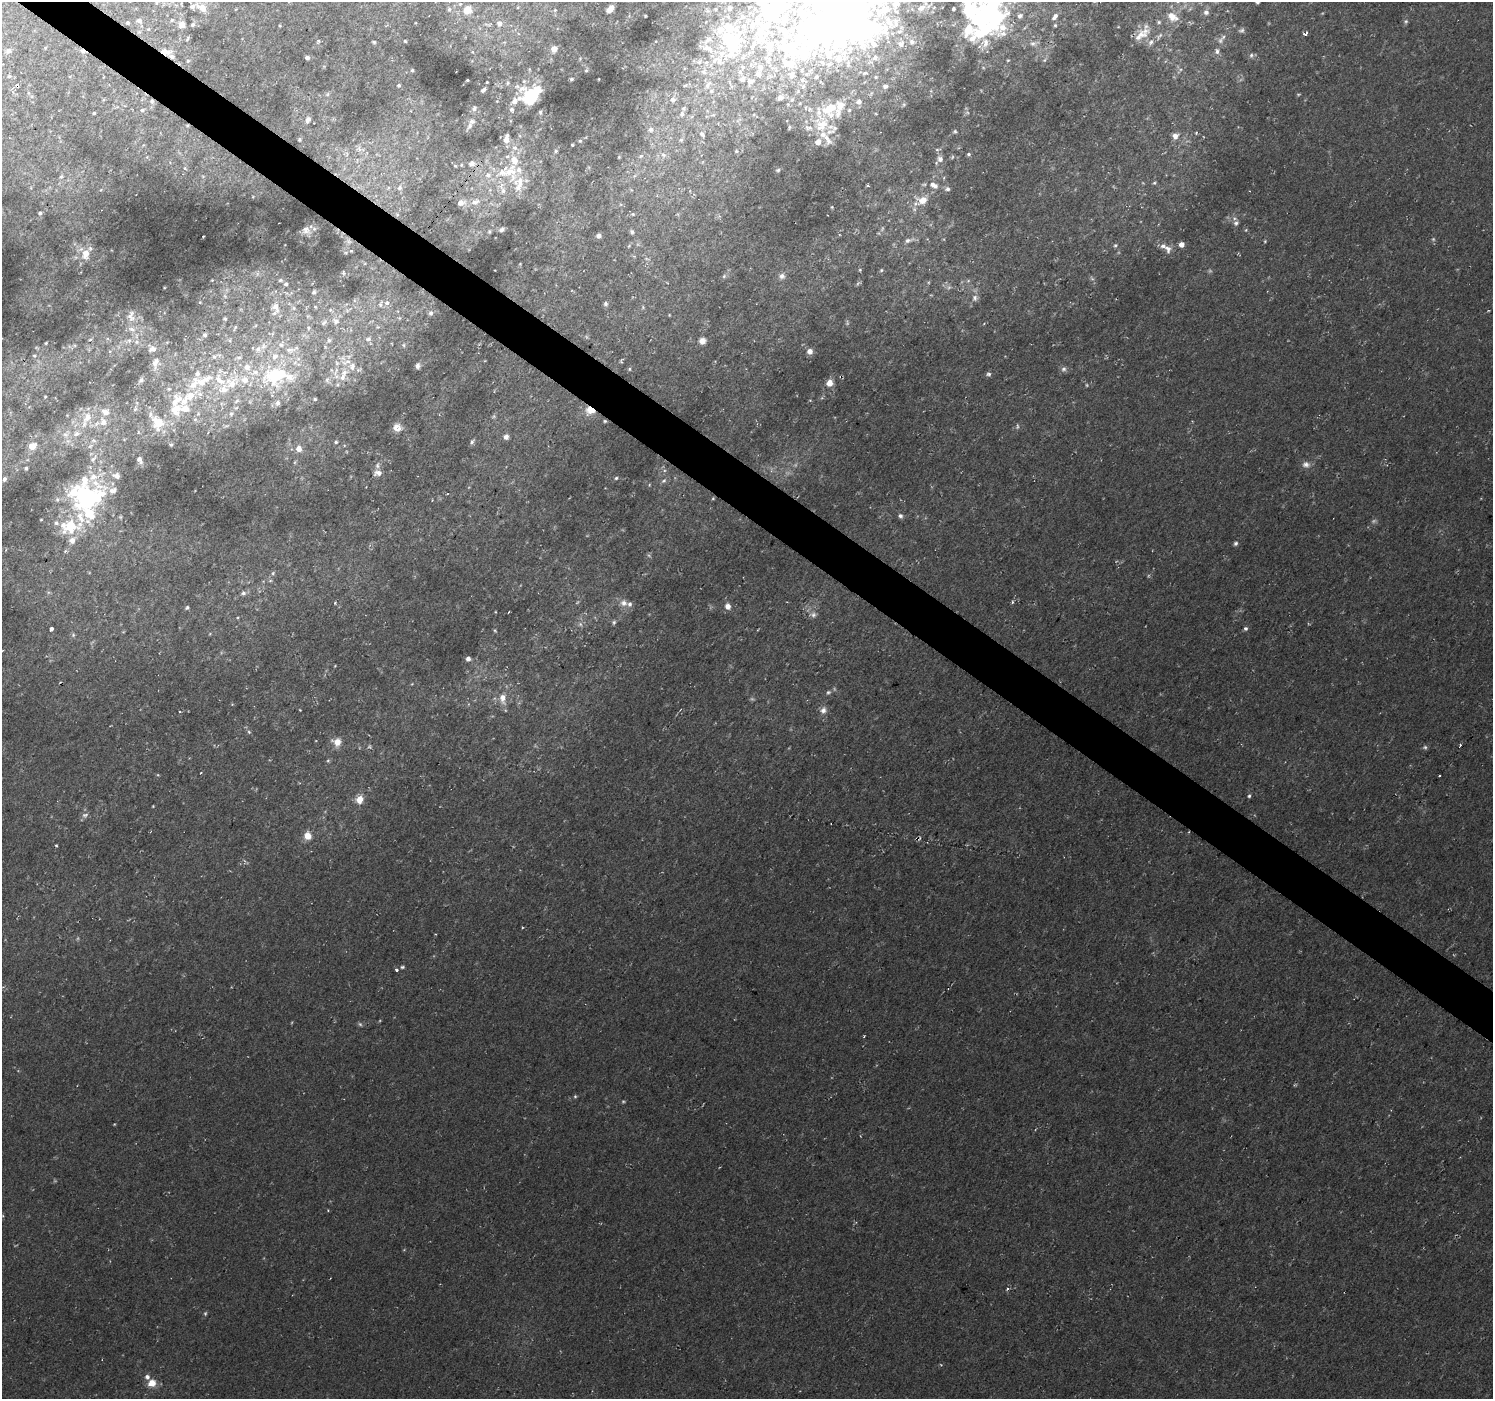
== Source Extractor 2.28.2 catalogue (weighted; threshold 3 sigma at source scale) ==
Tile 11 of 4 x 4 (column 3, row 3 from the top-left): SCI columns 2986-4476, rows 1576-2972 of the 5971 x 6010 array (HDU 1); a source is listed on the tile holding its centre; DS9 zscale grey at full resolution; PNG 1495 x 1401 px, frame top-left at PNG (2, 2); no overlay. Shown black and unused: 3% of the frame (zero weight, under 2 of 3 exposures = <1% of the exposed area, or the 3 px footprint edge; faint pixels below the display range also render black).
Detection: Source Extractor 2.28.2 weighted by HDU 2 'WHT'; one run over the whole footprint, this tile lists its part. Background 0.021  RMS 0.0065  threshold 0.0291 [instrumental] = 3 sigma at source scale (4.5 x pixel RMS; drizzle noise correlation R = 1.50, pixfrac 1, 0.0396/0.0396 arcsec/px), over >= 5 px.
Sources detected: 398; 18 too faint to see at this stretch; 11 inside a brighter object's white glare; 4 cosmic-ray / hot-pixel residue — not listed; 91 inside a brighter listed object's ellipse — not listed separately; the other 274 listed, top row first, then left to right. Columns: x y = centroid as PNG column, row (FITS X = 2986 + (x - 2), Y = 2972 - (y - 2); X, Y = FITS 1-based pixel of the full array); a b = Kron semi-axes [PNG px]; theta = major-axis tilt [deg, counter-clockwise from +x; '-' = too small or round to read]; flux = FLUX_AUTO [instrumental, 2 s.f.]
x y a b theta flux
1257 2 4 3 - 0.89
156 3 6 5 - 1
844 3 115 66 -1 390
994 4 27 19 44 57
202 7 12 8 -31 7.8
449 9 6 5 - 1.3
610 9 7 5 45 5.1
716 9 6 5 - 1.6
467 10 9 8 - 8.7
555 10 5 4 - 0.68
1206 12 7 6 - 2.6
1020 16 8 6 40 2.4
1055 17 11 6 54 2.9
1172 17 16 10 -30 8.1
172 20 5 4 - 0.87
139 21 8 6 -21 2.5
1406 21 7 5 89 1.3
1159 22 5 5 - 1
128 23 5 4 - 1.1
499 23 8 7 - 3
193 24 5 5 - 1.1
487 24 12 2 -17 0.88
182 25 6 6 - 4.7
280 25 3 3 - 0.58
1055 25 5 5 - 0.91
1002 27 18 13 -76 13
968 29 29 15 -73 18
1242 30 7 5 24 1.3
1145 31 17 13 -1 8.9
1305 34 4 3 - 5.4
187 39 7 3 60 0.78
405 41 3 3 - 0.63
1220 41 10 6 70 2.5
374 42 4 3 - 0.82
985 42 14 11 83 6.5
1033 43 8 7 - 2.7
732 45 33 23 88 56
707 48 27 8 -21 7.6
554 49 5 4 - 5.7
8 51 8 7 - 2.3
1217 51 8 5 -89 2
165 52 14 7 -10 5.8
473 52 5 3 - 0.59
1251 55 7 5 68 1.4
307 58 4 4 - 2
768 60 12 9 -44 5.4
1008 60 4 3 - 0.6
1044 60 6 5 - 1.2
188 61 5 4 - 0.93
699 62 9 7 28 3.5
760 67 9 8 - 4.1
412 70 3 3 - 0.8
586 71 4 3 - 0.58
704 72 8 8 - 3.7
791 75 10 7 -69 3.2
9 76 5 3 - 0.79
816 77 4 3 - 0.97
876 77 4 4 - 0.74
571 79 3 3 - 0.87
599 79 3 2 - 0.4
467 80 3 2 - 0.68
487 82 3 2 - 0.47
750 82 10 9 - 4.1
508 83 5 5 - 0.88
399 85 3 3 - 0.99
708 85 14 7 57 4.6
731 86 6 4 -71 1.2
885 86 7 6 - 1.9
483 90 5 3 - 1.6
28 93 6 4 -89 0.89
533 93 17 13 33 22
328 94 6 4 88 1.1
780 98 8 6 34 2.4
673 100 8 7 - 3.3
792 100 5 5 - 0.92
152 101 7 6 - 2
514 101 43 10 54 9.7
859 101 7 7 - 2.6
904 104 6 4 45 0.99
840 105 11 10 - 5.6
474 108 7 6 - 1.7
142 110 6 5 - 1.4
540 112 5 3 - 0.93
94 113 3 3 - 0.81
682 114 10 6 76 2.7
713 115 7 4 18 1.2
308 120 9 7 66 2.7
187 125 5 4 - 0.92
822 125 22 20 60 20
470 126 9 7 65 2.6
789 127 7 3 82 0.76
650 129 8 8 - 3.2
955 131 5 5 - 0.93
702 134 9 6 -52 2.7
1175 136 7 7 - 4.2
299 140 5 5 - 1
506 140 8 7 - 4.2
681 140 6 6 - 1.5
580 141 4 3 - 0.71
572 145 3 2 - 0.56
515 148 9 7 -41 3.5
360 149 13 8 -31 4.6
937 150 6 4 0 0.87
556 151 5 4 - 0.85
736 151 5 4 - 0.95
969 154 4 3 - 1
663 155 8 6 -41 2.6
641 156 8 5 28 1.6
619 157 4 3 - 0.58
940 159 8 7 - 3.1
472 163 9 7 19 3
455 166 4 4 - 0.71
184 168 5 5 - 1.4
778 170 6 5 - 1.2
510 172 22 19 50 21
488 175 8 8 - 4.3
61 176 8 5 61 1.6
1154 183 5 4 - 0.87
867 185 4 3 - 0.78
934 185 12 7 -23 4.9
400 188 8 7 - 2.5
947 189 6 6 - 1.7
101 190 5 3 - 0.58
922 200 13 10 -3 8.9
475 202 14 8 20 5.1
461 203 9 6 14 4.3
832 207 3 3 - 0.59
40 213 5 4 - 1.3
633 214 5 4 - 0.76
1236 223 9 7 38 2.3
306 230 10 9 - 3
502 230 6 5 - 1.7
632 232 6 5 - 1.3
203 236 3 2 - 0.55
599 236 5 5 - 2.1
908 240 14 6 13 3.3
349 241 8 5 -45 1.6
1265 241 4 3 - 0.61
1181 244 6 5 - 3.7
1115 245 6 4 42 1
1168 249 13 9 -65 4.3
351 251 4 4 - 0.53
86 254 12 9 74 8.3
647 259 6 4 -19 0.95
860 270 4 4 - 0.66
881 270 5 4 - 0.81
343 273 6 3 -88 0.75
724 276 7 5 45 1.3
782 276 8 8 - 3
212 280 4 3 - 0.54
280 280 6 5 - 1.1
968 281 6 4 19 1
286 284 5 5 - 1.4
314 292 5 4 - 1.4
975 298 9 8 - 3.1
200 302 4 4 - 0.54
387 303 8 7 - 2.7
606 304 6 6 - 1.4
276 307 15 10 -68 7.9
315 307 5 4 - 0.69
643 307 6 3 73 0.69
294 308 6 6 - 1.5
431 313 7 6 - 2
131 316 17 10 -89 5.4
399 318 6 5 - 1.1
225 319 6 5 - 1
336 321 10 9 - 4.1
324 323 10 6 34 2.2
378 327 5 5 - 1.1
235 328 8 4 65 1.2
308 328 6 5 - 1.3
205 335 6 6 - 1.7
368 339 9 7 17 2.9
229 340 6 5 - 1.2
329 340 8 6 60 2
129 341 10 6 27 3
702 341 7 7 - 4.4
46 343 4 3 - 0.67
281 344 10 8 43 4.2
74 345 6 4 -18 0.93
404 345 6 4 -89 1.1
263 346 11 9 53 4.7
152 349 10 8 11 3.3
810 351 5 5 - 4.5
34 356 6 5 - 1.1
214 357 8 7 - 2.3
239 357 9 6 23 2.2
155 363 15 9 77 5.6
352 366 12 10 72 7.3
418 366 8 6 84 2.5
629 369 5 4 - 0.8
1064 369 8 7 - 2
989 374 6 5 - 1.4
277 375 42 28 11 65
342 377 17 10 80 8.7
141 380 9 6 50 2
327 380 9 6 89 2.5
203 381 35 13 27 23
232 383 26 18 39 26
830 383 7 6 - 5
45 397 4 3 - 0.65
315 399 4 4 - 0.94
176 400 25 14 58 16
135 409 7 5 46 1.6
590 410 10 8 -8 9.5
105 412 12 9 -21 5.9
231 414 7 7 - 2.4
494 416 6 4 71 1
87 418 18 11 57 11
195 419 6 6 - 1.6
605 421 5 4 - 0.84
103 422 11 8 -66 5.4
158 423 22 17 -67 18
226 426 7 4 18 1.2
397 427 12 10 -21 5.4
208 432 5 3 - 0.61
76 434 12 8 17 4.9
506 437 6 5 - 2.8
336 442 5 4 - 1.1
472 442 8 4 44 1.4
171 444 5 5 - 1.1
32 446 11 9 33 6.2
90 446 9 4 36 1.7
299 448 7 6 - 5.7
139 459 10 6 -66 3.3
295 462 6 4 71 0.92
1306 464 11 9 1 3.5
377 465 9 5 81 2.1
26 468 5 4 - 1.2
378 473 10 7 -13 3.8
616 478 5 4 - 1
4 479 6 4 66 2
664 481 7 5 40 1.5
649 485 5 3 - 0.56
87 496 12 11 - 98
713 498 4 4 - 0.59
900 516 6 5 - 1.7
71 525 101 34 54 82
1235 543 6 5 - 1.4
273 573 5 4 - 0.94
270 581 6 3 19 0.76
243 593 7 6 - 2.1
1012 602 5 3 - 0.85
335 603 5 3 - 0.65
624 603 9 9 - 3.9
728 606 8 7 - 3.4
187 608 5 4 - 1.1
813 615 8 7 - 2.5
614 622 6 5 - 1.2
580 624 7 6 - 1.8
1246 628 5 5 - 1.4
51 629 4 3 - 9.7
495 630 5 3 - 0.71
73 635 6 5 - 1.1
468 659 4 4 - 3
828 692 7 5 49 1.3
503 698 15 9 -81 6.5
300 710 2 2 - 0.41
823 710 10 8 68 3.4
249 732 6 4 -45 1
337 742 11 10 - 5.9
328 761 5 4 - 0.77
1249 796 5 4 - 1.1
360 799 9 8 - 6.4
153 806 3 2 - 0.47
85 815 10 7 10 2.2
307 836 8 7 - 6.7
56 845 4 2 - 0.62
402 967 5 4 - 0.96
397 970 4 4 - 1.3
575 1096 4 4 - 0.81
1007 1289 5 3 - 0.79
205 1313 6 4 69 0.93
152 1383 9 8 - 8
Overlapping masked pixels (flux is a lower limit): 5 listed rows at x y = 165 52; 152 101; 187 125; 590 410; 605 421
Isophote crosses this tile's border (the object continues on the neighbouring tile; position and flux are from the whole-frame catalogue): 4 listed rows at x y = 1257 2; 156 3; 844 3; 994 4
Unlisted compact peaks at least as high as the median listed source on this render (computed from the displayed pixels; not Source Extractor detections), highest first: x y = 864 1036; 114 1124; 1196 133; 318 41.